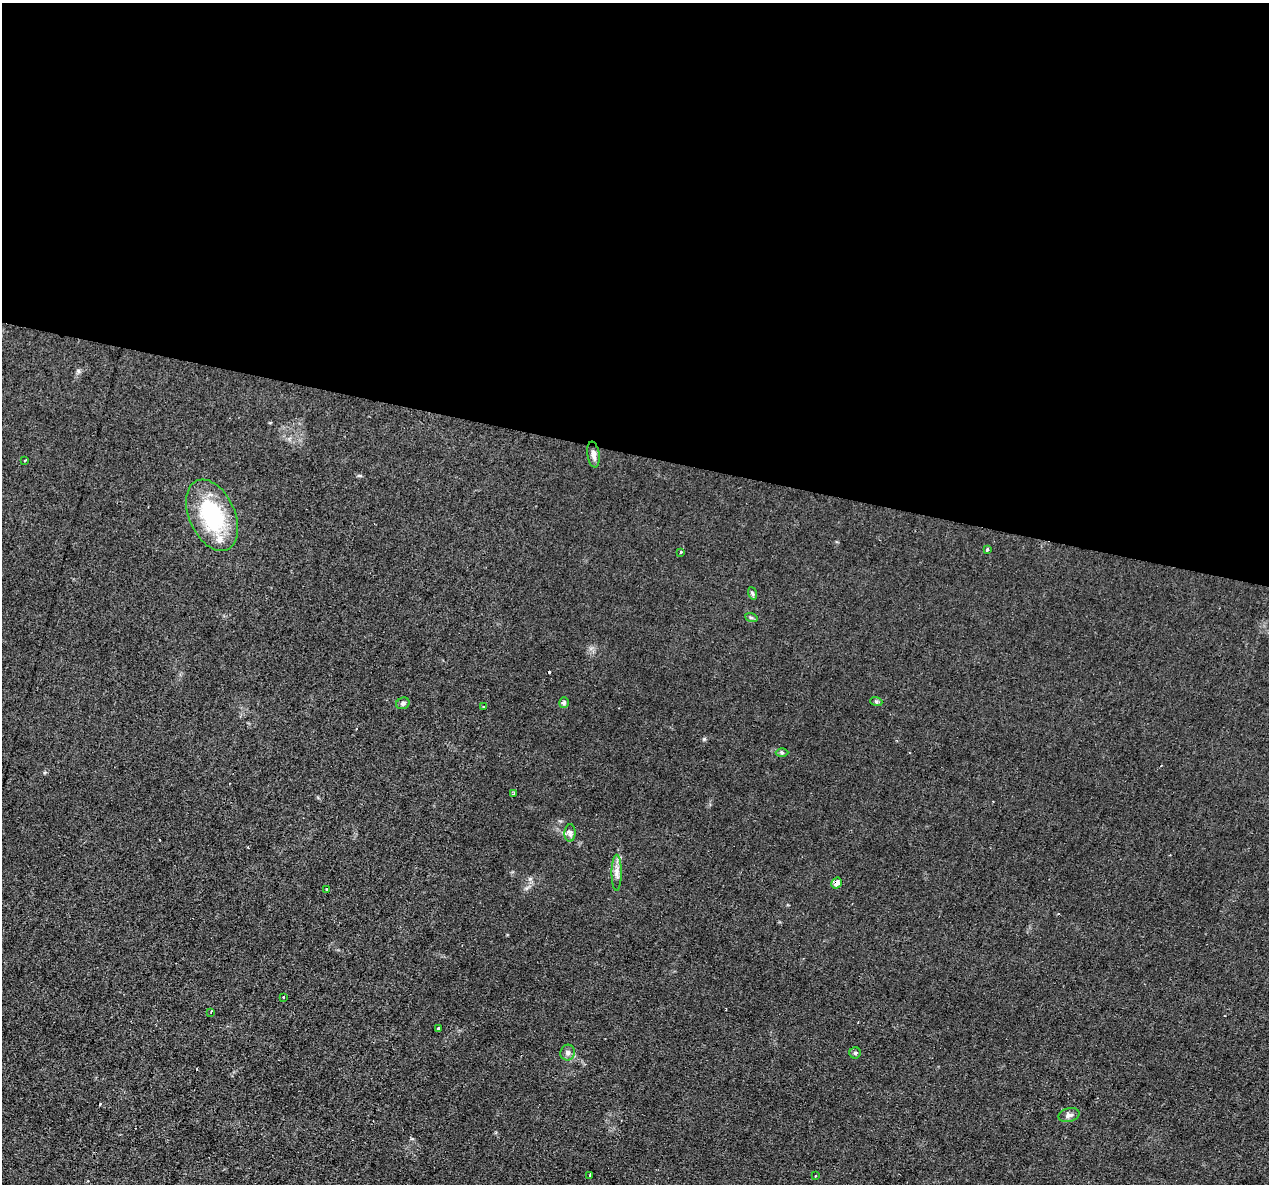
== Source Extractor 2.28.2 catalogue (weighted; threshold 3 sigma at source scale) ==
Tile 3 of 4 x 4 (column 3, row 1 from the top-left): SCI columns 2537-3803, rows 3790-4971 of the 5071 x 5095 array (HDU 1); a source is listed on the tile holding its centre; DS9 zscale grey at full resolution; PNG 1271 x 1186 px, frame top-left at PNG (2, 3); each listed source drawn as its Kron ellipse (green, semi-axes under 4 px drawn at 4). Shown black and unused: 38% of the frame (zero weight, under 2 of 3 exposures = <1% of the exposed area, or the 3 px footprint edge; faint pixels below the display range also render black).
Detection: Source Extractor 2.28.2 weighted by HDU 2 'WHT'; one run over the whole footprint, this tile lists its part. Background 0.0451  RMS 0.0069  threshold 0.031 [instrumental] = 3 sigma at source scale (4.5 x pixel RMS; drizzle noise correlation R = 1.50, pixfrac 1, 0.05/0.05 arcsec/px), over >= 5 px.
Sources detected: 27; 2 cosmic-ray / hot-pixel residue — neither listed nor drawn; the other 25 listed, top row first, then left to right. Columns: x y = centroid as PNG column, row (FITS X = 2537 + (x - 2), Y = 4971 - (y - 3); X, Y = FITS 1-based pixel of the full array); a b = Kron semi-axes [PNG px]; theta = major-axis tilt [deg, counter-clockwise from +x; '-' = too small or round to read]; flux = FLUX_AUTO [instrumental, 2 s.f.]
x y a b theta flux
593 454 13 6 -81 3.4
25 460 4 2 - 0.62
212 515 38 23 -66 58
988 550 3 3 - 6.5
681 552 3 3 - 1.4
752 593 6 4 -71 1
751 617 6 4 -19 1
876 701 6 4 -19 0.92
564 702 5 4 - 1.5
403 703 7 5 25 1.7
483 707 3 2 - 1.1
782 753 6 4 -1 0.99
514 794 3 3 - 1.1
570 833 9 5 86 2.6
617 873 18 5 90 4
836 883 6 5 - 4.9
327 889 3 2 - 0.68
283 997 3 2 - 1.1
211 1012 3 2 - 0.74
439 1029 3 3 - 1.7
568 1053 8 7 - 2.2
855 1053 5 5 - 1.1
1069 1115 10 6 13 2.4
590 1175 4 2 - 0.64
815 1176 3 3 - 1.7
Overlapping masked pixels (flux is a lower limit): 1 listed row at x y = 836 883